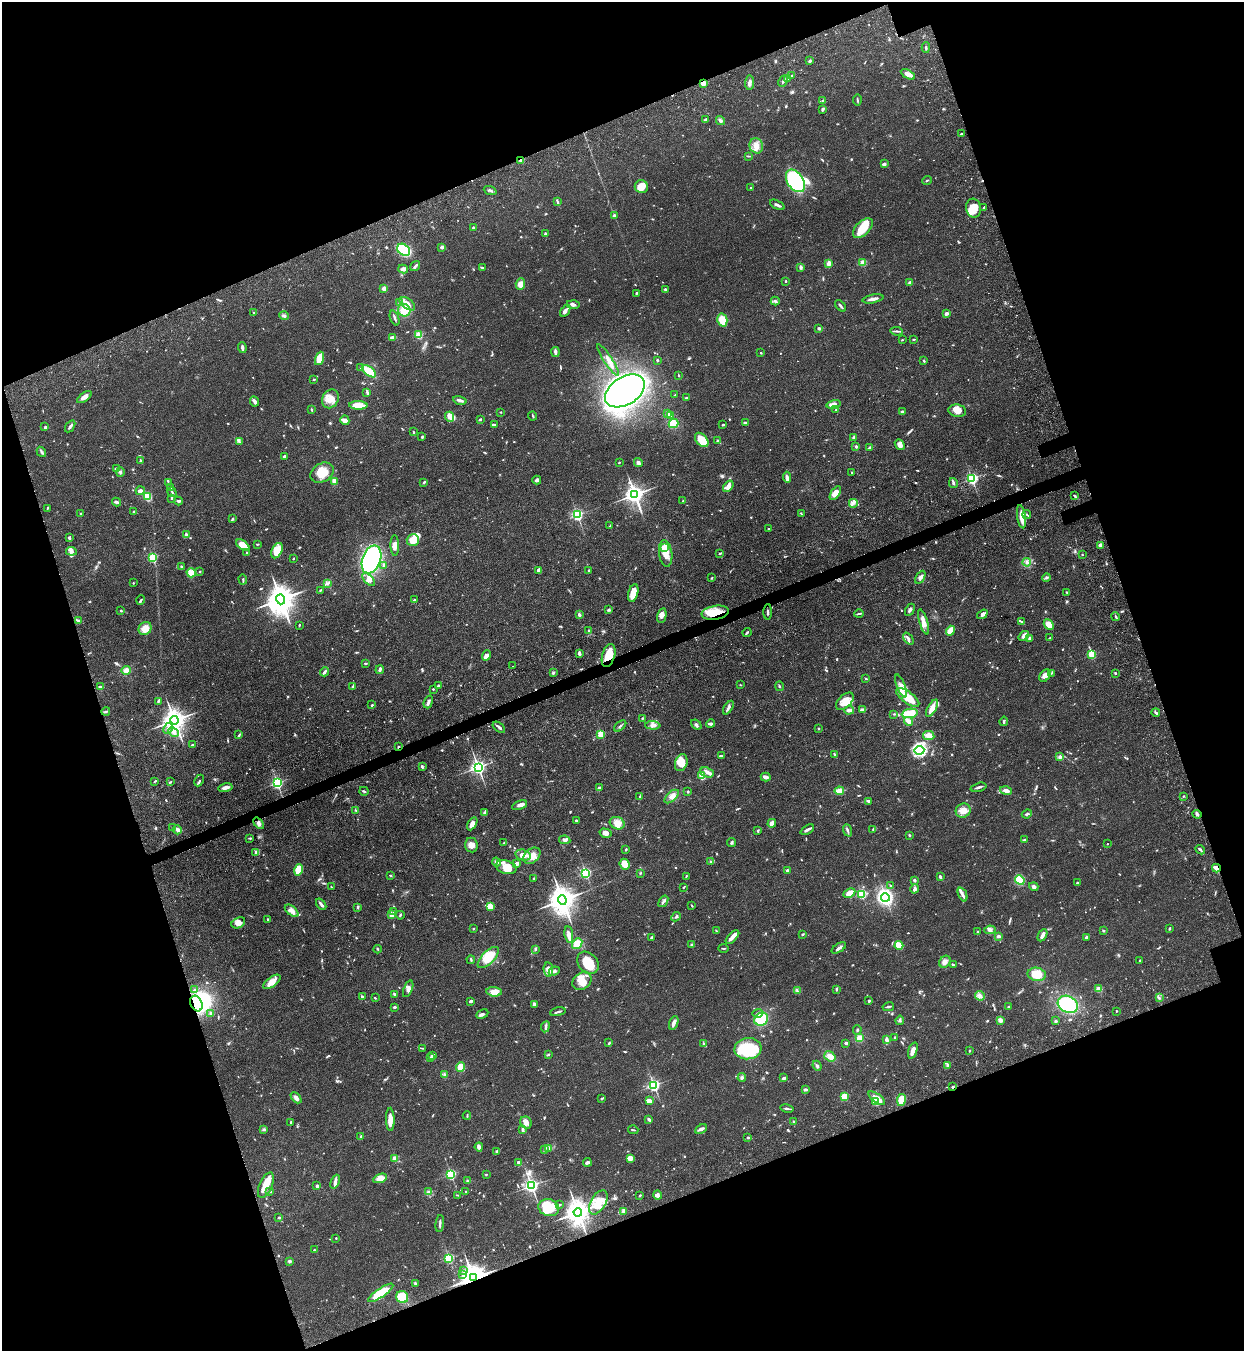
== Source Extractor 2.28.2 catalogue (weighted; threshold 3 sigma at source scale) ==
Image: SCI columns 456-5422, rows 185-5577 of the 5663 x 5760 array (HDU 1 of 3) = the unmasked area's bounding box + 8 px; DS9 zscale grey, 4 x 4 block average (1 PNG px = mean of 4 x 4 image px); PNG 1246 x 1353 px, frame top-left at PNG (2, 2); each listed source drawn as its Kron ellipse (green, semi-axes under 4 px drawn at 4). Shown black and unused: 40% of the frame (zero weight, under 3 of 4 exposures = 11% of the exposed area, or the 3 px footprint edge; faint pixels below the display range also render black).
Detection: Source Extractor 2.28.2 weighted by HDU 2 'WHT'. Background 0.0518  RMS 0.0042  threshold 0.0188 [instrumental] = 3 sigma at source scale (4.5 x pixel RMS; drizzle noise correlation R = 1.50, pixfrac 1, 0.05/0.05 arcsec/px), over >= 5 px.
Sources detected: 1069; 5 too faint to see at this stretch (4 x 4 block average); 5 inside a brighter object's white glare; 6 cosmic-ray / hot-pixel residue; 1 long thin detection or spike segment (spike, bleed or trail) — neither listed nor drawn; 26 coinciding with a brighter row at this scale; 70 inside a brighter listed object's ellipse — not listed separately; of the other 956, all 500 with FLUX_AUTO >= 2.04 (the completeness limit of this list) listed and drawn (456 fainter detections not listed), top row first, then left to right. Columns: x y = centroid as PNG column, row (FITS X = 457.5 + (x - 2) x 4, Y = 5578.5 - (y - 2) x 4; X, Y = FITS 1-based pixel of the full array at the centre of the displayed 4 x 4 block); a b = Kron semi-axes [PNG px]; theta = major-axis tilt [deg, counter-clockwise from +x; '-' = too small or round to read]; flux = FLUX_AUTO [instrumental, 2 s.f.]
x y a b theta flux
926 47 5 2 - 3.7
810 61 2 2 - 5
908 74 8 3 -28 19
792 75 2 2 - 2.1
787 79 3 2 - 3.7
783 81 6 2 63 5.7
703 83 2 2 - 85
750 83 7 3 84 9.3
822 100 3 2 - 2.2
857 100 5 2 - 2.5
823 109 4 2 - 5.5
706 119 3 2 - 4.5
720 121 5 3 - 5.7
962 134 3 2 - 4.7
756 146 8 6 -68 21
748 156 3 2 - 2.3
521 160 4 3 - 5.2
884 164 3 2 - 6.1
927 180 5 2 - 3
795 181 12 8 -56 320
641 187 7 6 - 32
751 188 2 2 - 2.3
490 190 6 2 -22 4.4
557 201 3 2 - 2.8
777 205 8 2 -27 8.3
974 208 9 7 -80 36
984 208 4 2 - 3.7
614 215 3 2 - 8.2
473 227 3 2 - 3.6
863 228 12 7 44 58
545 234 2 2 - 4.6
442 247 2 2 - 24
404 250 7 5 -40 130
829 263 3 3 - 14
863 263 2 2 - 85
415 266 5 2 - 6
801 267 4 3 - 5.4
482 268 4 2 - 3
403 269 5 3 - 13
786 281 2 2 - 6.5
909 282 4 2 - 4.2
520 284 6 5 - 20
384 288 2 2 - 60
665 289 2 2 - 7.2
636 293 2 2 - 2.3
873 299 10 3 11 12
775 301 4 3 - 4.8
400 303 4 2 - 2.9
407 304 9 5 -37 19
573 305 6 3 -4 7.2
840 306 7 2 -47 5.8
404 310 6 6 - 42
565 311 7 3 56 11
254 313 2 2 - 3.7
946 314 3 2 - 8.1
284 316 5 3 - 5.6
395 318 8 2 -68 5
722 320 6 5 - 53
819 328 4 3 - 4
897 331 6 2 -8 5.2
419 335 2 2 - 140
392 337 3 2 - 6.3
914 339 3 2 - 3.1
902 340 2 2 - 3.3
242 348 5 2 - 7
555 352 5 3 - 7.1
761 353 2 2 - 2.6
319 358 7 3 69 70
608 360 18 4 -57 20
657 360 2 2 - 4.1
924 361 4 2 - 2.2
361 368 3 3 - 3
369 371 8 3 -38 58
679 376 2 2 - 2.5
314 379 2 2 - 2.7
625 391 22 14 32 1600
367 392 4 3 - 3.8
675 395 2 2 - 2.1
84 397 8 4 35 13
686 398 3 2 - 2.7
330 399 10 8 59 25
460 400 7 3 -13 7.6
255 401 5 3 - 8.6
833 404 7 4 12 11
358 405 9 4 -1 38
311 409 3 2 - 2.2
836 410 2 2 - 3.4
957 411 9 6 -9 23
501 412 2 2 - 2.2
902 412 3 2 - 5.8
667 414 3 2 - 23
533 416 4 2 - 2.2
670 416 3 2 - 3.6
450 417 5 3 - 23
480 419 3 2 - 3.2
345 420 5 4 - 15
745 423 4 3 - 3.8
674 424 5 4 - 44
494 425 4 2 - 10
723 425 3 2 - 2.3
70 426 7 2 55 7.9
45 427 2 2 - 5.1
413 432 3 2 - 3.3
422 437 3 2 - 2.5
853 437 3 2 - 5.2
702 440 8 5 -48 50
717 441 4 2 - 2.3
239 442 4 2 - 4
900 445 6 4 -50 11
856 446 3 2 - 3.7
870 447 4 2 - 3.9
41 452 5 2 - 4.1
284 457 3 2 - 7.6
140 461 3 2 - 2.6
619 462 2 2 - 2.6
638 462 4 3 - 8.8
117 469 3 2 - 2.6
120 472 5 2 - 4.7
852 472 2 2 - 2.5
322 473 12 9 31 48
787 477 5 4 - 7.6
972 479 2 2 - 480
537 480 4 3 - 6.9
334 481 4 3 - 11
424 482 4 2 - 2.7
168 483 3 2 - 2.2
953 483 5 2 - 5.9
728 486 6 4 52 19
171 488 2 2 - 2.2
140 491 4 3 - 10
172 492 5 2 - 3.1
835 493 8 4 56 26
635 495 3 3 - 1800
147 496 2 2 - 130
1075 496 2 2 - 2.4
172 498 4 2 - 2.4
178 501 4 3 - 5.2
683 501 3 2 - 2.8
116 502 4 3 - 7.2
853 503 4 2 - 5.3
47 508 3 2 - 2.5
134 511 3 2 - 3.8
81 514 3 2 - 2.5
801 514 3 2 - 2.1
577 515 2 2 - 440
1027 515 4 2 - 2.7
1021 517 12 4 -82 27
232 519 3 2 - 2.9
610 526 3 2 - 2.2
768 529 2 2 - 5.4
186 535 3 3 - 8.6
69 538 3 2 - 5.2
413 540 6 5 - 46
257 544 3 2 - 2.3
243 545 8 4 -37 49
1100 545 3 2 - 8.1
395 546 10 4 -89 11
665 548 2 2 - 200
71 551 5 4 - 7.8
277 551 8 5 63 54
247 553 2 2 - 2.5
666 553 13 6 -83 30
720 553 3 2 - 3
1082 554 2 2 - 2.1
152 557 2 2 - 230
293 558 2 2 - 2.3
372 559 14 9 69 750
1027 562 4 3 - 6
384 565 3 2 - 3.2
181 567 3 2 - 3.1
539 570 4 3 - 11
588 570 3 2 - 2.5
200 571 2 2 - 2.2
191 573 5 4 - 32
920 577 7 3 60 9.3
1046 577 4 3 - 4.6
712 578 2 2 - 2.3
243 579 5 2 - 3.5
369 580 8 4 -48 11
133 583 2 2 - 4.6
327 584 3 3 - 5.3
320 590 3 2 - 2.4
1067 592 3 2 - 3.1
633 593 9 5 76 33
281 599 5 4 - 4900
141 600 5 2 - 3.4
414 600 3 2 - 4.9
609 610 4 3 - 3.8
910 610 6 3 62 6
121 611 2 2 - 3.9
768 612 7 2 89 5.3
715 613 14 7 9 67
859 614 4 2 - 2.7
982 614 6 3 36 9.9
579 615 3 3 - 6.6
662 616 8 3 77 9.8
1115 616 4 2 - 2.7
79 621 4 3 - 3.8
1021 621 4 2 - 3.1
924 622 13 3 -73 23
299 625 2 2 - 2.9
1049 625 6 4 -45 27
145 628 7 6 - 28
588 630 3 2 - 2.4
950 631 5 3 - 37
747 633 4 2 - 3.8
1024 636 6 4 37 11
1030 638 3 3 - 5.3
1050 638 4 2 - 2.4
908 639 7 2 -50 7.8
579 653 3 2 - 8.8
1092 654 2 2 - 180
609 655 12 6 73 57
486 656 5 4 - 12
365 663 3 2 - 3
513 666 2 2 - 2.4
126 670 5 4 - 15
380 670 4 3 - 6.1
324 672 4 3 - 6.8
553 673 4 3 - 3.7
1051 673 4 2 - 2.5
1115 673 2 2 - 3.7
1045 676 7 5 51 18
866 679 3 2 - 2.7
740 685 3 2 - 2.2
353 686 4 2 - 3.3
438 686 3 2 - 4.8
779 686 5 2 - 2.7
901 686 12 4 -69 15
101 687 4 2 - 5.1
433 689 2 2 - 2.4
908 697 14 5 -37 44
158 701 3 3 - 4.1
845 701 11 6 44 23
428 702 6 3 70 7.9
372 705 3 2 - 2.7
728 708 7 3 57 7.1
932 708 9 3 59 30
849 710 5 3 - 10
862 710 4 2 - 12
106 712 4 2 - 3.3
910 713 8 4 9 67
1156 713 4 2 - 7.9
894 714 2 2 - 2.1
642 718 2 2 - 2.8
174 720 4 3 - 2900
908 721 4 2 - 20
1004 721 5 2 - 5.2
710 724 4 2 - 6.8
653 725 7 3 -2 9.5
696 725 6 3 -40 5.2
620 726 7 2 41 4.1
499 727 7 2 -38 6.6
168 728 6 2 61 5.4
818 728 2 2 - 2.4
173 732 6 4 -43 9.4
601 734 2 2 - 120
239 735 3 2 - 3.2
929 735 6 4 -11 20
192 745 3 2 - 3
398 747 2 2 - 3.2
919 750 5 3 - 260
835 754 4 2 - 2.8
721 756 4 2 - 4.7
1060 757 3 3 - 6.9
681 763 9 6 73 42
422 767 3 3 - 3.3
478 767 2 2 - 970
707 772 7 5 -22 11
702 776 3 3 - 53
766 777 5 3 - 11
155 781 4 2 - 2.5
199 781 6 2 65 4.2
170 782 4 2 - 2.4
277 783 2 2 - 480
978 787 8 2 15 7.6
225 788 7 3 12 11
599 788 4 3 - 4.5
1006 790 6 3 -13 14
364 791 4 2 - 3.1
839 791 5 2 - 29
688 792 2 2 - 2.5
640 796 4 2 - 2.7
672 796 8 4 42 13
1183 796 2 2 - 2
868 801 4 2 - 5.1
519 805 8 3 23 8.4
355 810 3 2 - 2.1
963 811 8 7 - 25
485 813 4 3 - 4.4
1027 814 5 2 - 4.9
1197 814 4 3 - 5.5
576 820 3 2 - 3.4
259 823 6 3 -51 8.6
617 823 7 6 - 29
772 823 4 3 - 15
472 824 7 4 60 14
173 828 3 2 - 3.2
873 829 3 2 - 2.3
177 830 4 4 - 10
807 830 7 2 28 11
847 830 6 2 -68 4.9
758 831 3 2 - 3.9
605 833 6 4 -14 12
909 835 2 2 - 4.6
250 838 4 2 - 2.9
565 840 6 3 -10 6.1
1024 840 3 2 - 3.3
732 842 4 3 - 4.8
504 843 3 2 - 2.4
1107 844 2 2 - 2.1
471 845 7 6 - 16
626 849 3 2 - 2.7
1200 850 5 2 - 5.4
256 852 3 3 - 6.3
523 855 8 5 -13 20
532 856 10 7 40 23
496 862 4 4 - 5.9
711 862 3 2 - 5.1
517 863 3 2 - 14
625 864 6 5 - 42
506 867 10 6 -15 31
1216 868 4 3 - 10
298 870 6 4 76 52
787 871 3 3 - 3.8
586 873 2 2 - 380
640 873 4 2 - 2.3
390 876 4 2 - 2.5
686 876 3 2 - 2.2
940 877 3 2 - 8.4
534 878 2 2 - 2.5
914 880 2 2 - 6.8
1020 880 5 4 - 64
1077 882 2 2 - 6.1
891 886 4 2 - 3.7
331 887 3 2 - 2.2
683 887 3 2 - 2.9
1034 887 5 3 - 8.2
915 889 5 3 - 6.1
849 893 6 3 26 24
861 894 2 2 - 240
962 894 7 3 -67 7.3
885 897 4 4 - 420
562 900 5 4 - 4200
663 901 6 3 55 6
321 904 6 2 -52 9.3
490 906 3 3 - 41
692 906 3 2 - 2.2
358 907 3 2 - 4.5
292 911 8 4 -39 17
394 912 2 2 - 2.1
392 915 2 2 - 79
400 915 4 2 - 2.9
676 917 5 2 - 3.7
268 920 3 2 - 2.2
238 923 7 5 28 17
1170 928 3 2 - 2.6
473 929 2 2 - 2.8
990 930 6 4 9 8.5
716 931 3 2 - 2.9
978 931 2 2 - 2.8
1104 931 3 2 - 2.3
803 934 2 2 - 3.9
569 935 8 4 -80 16
1042 935 6 3 62 13
998 936 2 2 - 9.3
732 937 8 3 45 15
1086 937 3 2 - 4.1
651 938 4 3 - 4
577 944 6 4 51 34
692 945 3 3 - 3.4
899 945 4 3 - 38
723 948 5 2 - 2.6
839 948 8 3 33 7.8
378 949 4 2 - 2.9
536 949 3 3 - 3.1
488 957 14 6 45 52
471 960 4 2 - 3.4
1140 960 2 2 - 8.8
945 962 6 5 - 11
588 963 12 9 -49 68
953 965 3 2 - 4
548 969 7 4 -82 12
554 971 6 3 27 8.2
1037 974 9 6 -10 49
582 981 10 8 41 30
272 982 10 5 37 26
408 989 9 3 69 9.9
836 989 3 2 - 3.8
1098 989 2 2 - 86
195 990 3 2 - 2.2
797 991 4 2 - 2.8
494 992 8 4 -5 22
394 994 2 2 - 4.1
980 996 5 4 - 8.8
363 997 2 2 - 2.3
375 998 2 2 - 2.3
1159 998 3 2 - 3.6
471 1001 4 2 - 6.8
869 1001 2 2 - 5.3
196 1003 8 5 -67 210
534 1004 3 2 - 10
1068 1004 10 8 -28 140
394 1007 3 2 - 5
888 1007 6 2 9 4.9
1008 1007 3 2 - 2.9
1116 1011 2 2 - 2.1
558 1012 8 2 10 5.1
211 1013 3 2 - 6.5
757 1013 5 3 - 5.7
482 1014 6 4 28 7.2
761 1019 7 6 - 79
900 1020 5 2 - 4.5
1000 1020 3 3 - 13
1056 1021 2 2 - 4.3
674 1023 7 3 69 13
545 1027 5 3 - 7.5
857 1030 5 2 - 2.8
859 1038 4 3 - 18
895 1038 3 2 - 3.8
886 1040 3 3 - 7.9
609 1043 3 2 - 3.3
846 1043 2 2 - 4.8
704 1044 4 2 - 3.4
422 1048 4 2 - 2.3
748 1049 13 10 5 110
913 1050 8 4 72 16
970 1050 2 2 - 2.2
549 1054 3 2 - 3.1
433 1055 3 3 - 4.5
830 1056 6 5 - 18
430 1058 3 2 - 2.6
947 1065 4 3 - 4.6
817 1066 5 3 - 5.7
460 1067 5 4 - 30
445 1074 3 2 - 2.3
742 1078 4 3 - 5.6
784 1078 4 2 - 5.1
654 1085 2 2 - 560
952 1087 2 2 - 3.2
805 1090 4 2 - 5.4
844 1097 4 3 - 54
296 1098 6 3 -46 12
877 1098 10 3 -37 26
602 1099 3 2 - 2.8
901 1100 6 4 79 45
649 1101 4 3 - 21
876 1101 2 2 - 170
787 1109 7 2 -11 4.4
467 1116 4 2 - 2.5
390 1119 11 3 -89 26
649 1119 4 2 - 6
291 1122 2 2 - 5
794 1122 4 2 - 3.8
526 1123 6 5 - 17
264 1129 4 2 - 3.3
701 1129 6 3 27 8.8
523 1130 3 2 - 7.9
633 1130 5 2 - 2.8
361 1136 2 2 - 4.1
748 1138 2 2 - 3.7
479 1147 4 3 - 14
549 1148 3 2 - 5.9
545 1150 3 2 - 2.2
497 1151 4 2 - 7.3
395 1158 2 2 - 65
630 1158 4 3 - 14
587 1162 4 2 - 6.9
519 1163 4 2 - 11
451 1174 2 2 - 350
486 1174 2 2 - 2.8
380 1178 7 4 22 25
468 1181 4 2 - 3.2
335 1182 7 4 67 8
266 1185 14 6 66 35
317 1186 3 2 - 5.6
531 1186 2 2 - 910
270 1192 4 2 - 5.3
429 1192 4 3 - 5.5
466 1192 3 2 - 2.9
457 1195 3 2 - 2.1
640 1195 3 2 - 3.3
658 1195 5 3 - 7.9
598 1202 13 7 60 39
559 1205 4 2 - 2.1
549 1208 10 8 -17 41
623 1211 3 2 - 3.9
578 1212 4 4 - 3400
279 1217 3 2 - 2.6
440 1223 9 2 84 5.6
336 1238 2 2 - 4.5
314 1250 2 2 - 2.9
449 1258 2 2 - 260
289 1261 3 3 - 4.9
464 1271 3 2 - 3.3
463 1275 2 2 - 3.2
473 1278 4 4 - 4400
415 1284 3 2 - 3.6
381 1293 15 4 34 72
402 1297 6 6 - 44
Overlapping masked pixels (flux is a lower limit): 9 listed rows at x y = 703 83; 521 160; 715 613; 609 655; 398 747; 1216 868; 196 1003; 952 1087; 473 1278
Diffuse or blended objects may show on this block-average render without a row.